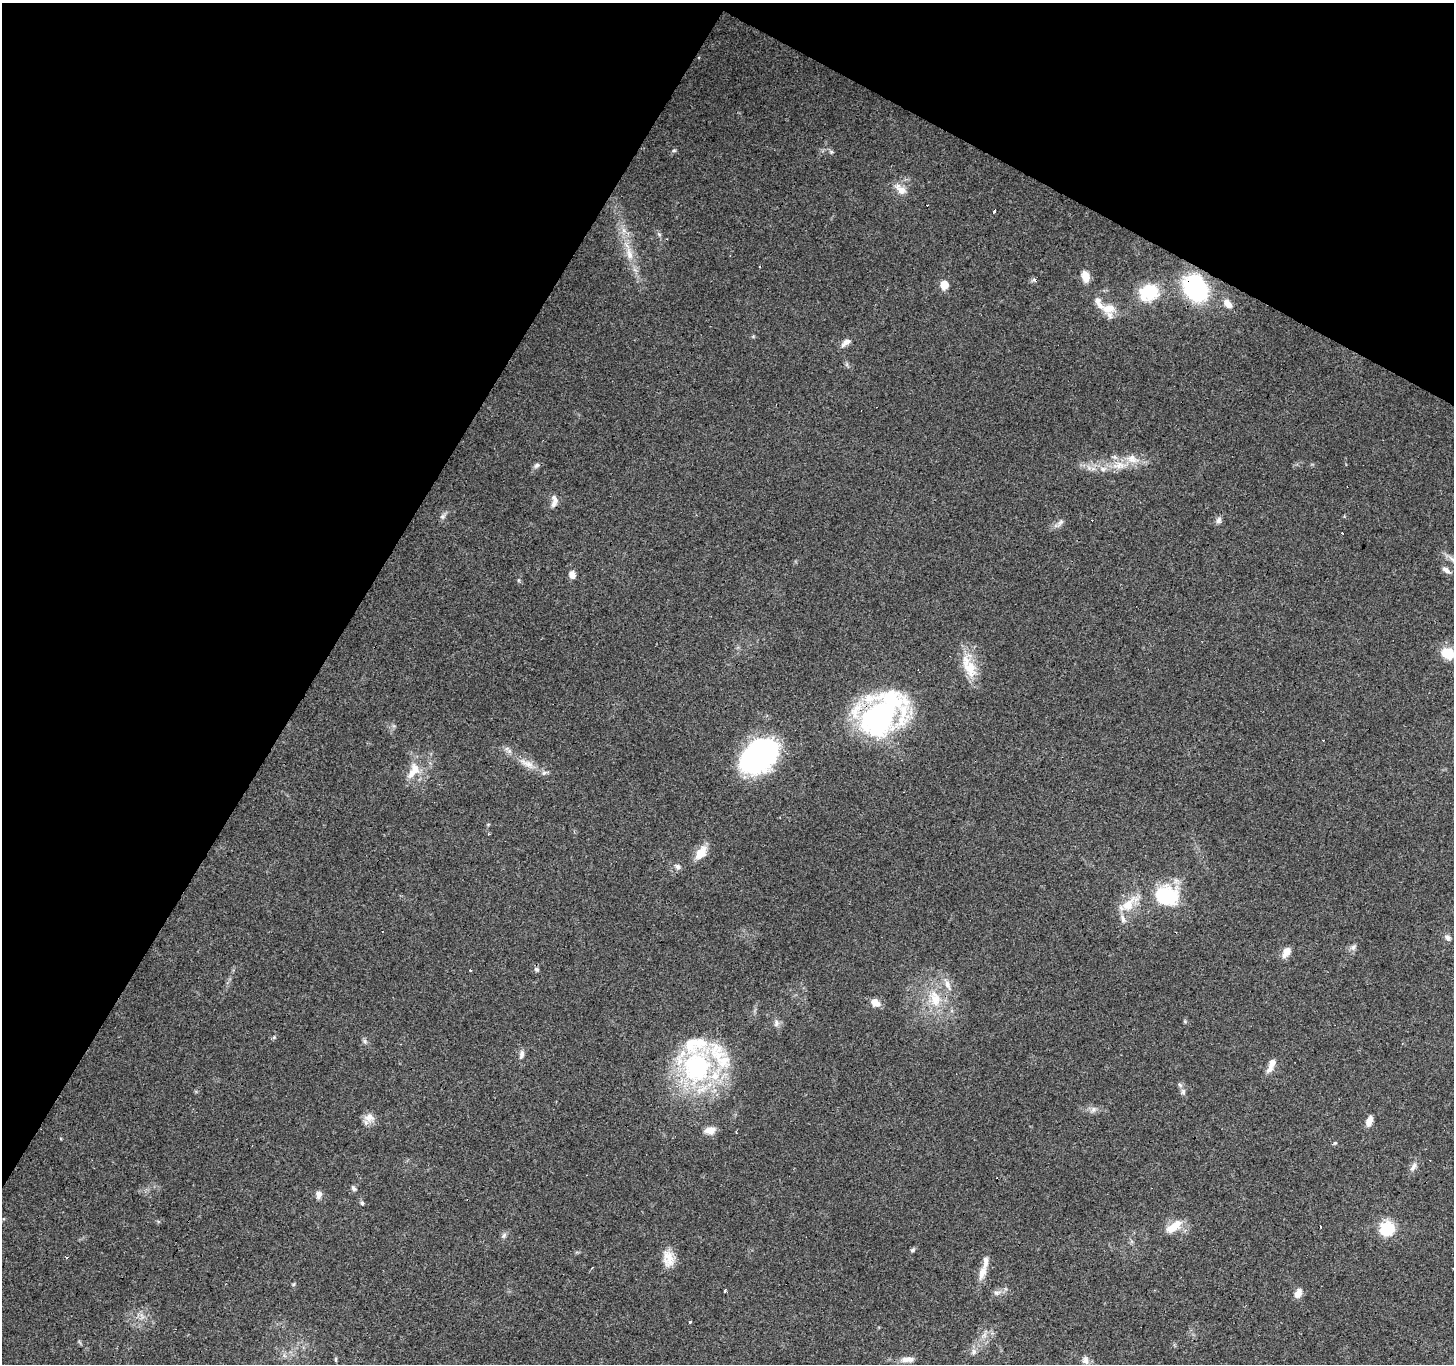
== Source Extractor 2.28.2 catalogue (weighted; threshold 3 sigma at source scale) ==
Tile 2 of 4 x 4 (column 2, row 1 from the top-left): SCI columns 1457-2908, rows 4344-5705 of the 5812 x 5898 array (HDU 1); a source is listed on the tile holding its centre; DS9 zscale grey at full resolution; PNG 1456 x 1366 px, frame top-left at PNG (2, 3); no overlay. Shown black and unused: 29% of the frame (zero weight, under 3 of 4 exposures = <1% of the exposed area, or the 3 px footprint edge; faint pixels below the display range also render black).
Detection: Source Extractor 2.28.2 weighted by HDU 2 'WHT'; one run over the whole footprint, this tile lists its part. Background 0.0596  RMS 0.0053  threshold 0.0237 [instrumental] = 3 sigma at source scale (4.5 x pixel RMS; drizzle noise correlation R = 1.50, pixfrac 1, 0.0396/0.0396 arcsec/px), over >= 5 px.
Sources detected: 99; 2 inside a brighter object's white glare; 11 cosmic-ray / hot-pixel residue — not listed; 17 inside a brighter listed object's ellipse — not listed separately; the other 69 listed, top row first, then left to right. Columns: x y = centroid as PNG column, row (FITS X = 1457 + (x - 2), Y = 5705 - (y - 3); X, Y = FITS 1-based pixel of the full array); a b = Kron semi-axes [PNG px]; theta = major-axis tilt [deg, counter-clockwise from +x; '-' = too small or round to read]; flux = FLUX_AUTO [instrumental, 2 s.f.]
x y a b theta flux
831 152 6 5 - 0.91
901 189 18 10 -44 5.3
994 211 4 3 - 3.4
659 234 6 4 -19 0.76
629 254 19 8 -75 6.9
1085 277 15 9 -75 5.3
944 285 5 5 - 16
1196 289 16 12 -55 120
1149 293 25 21 -6 18
1228 304 13 7 -47 4.3
1109 308 20 13 3 8.1
846 343 15 7 37 2.8
536 465 9 6 39 1.5
1118 465 19 10 16 7.7
554 499 13 7 -63 2.6
443 516 9 6 49 1.6
1218 520 9 7 63 1.9
1060 523 16 5 52 2.2
1342 533 3 2 - 0.85
1453 559 14 6 -33 2.6
1446 570 12 6 -38 2.2
572 575 8 7 - 3.5
1448 653 11 10 - 15
970 668 30 17 -77 15
880 716 50 34 34 130
756 759 43 27 27 85
527 763 26 9 -27 7.2
415 769 19 9 -59 6.4
701 853 19 11 55 7.7
678 867 9 7 -21 2
1166 896 24 18 -3 40
1128 905 16 15 - 10
1447 938 9 7 -50 1.9
1353 947 8 7 - 1.7
1286 952 11 7 54 5.3
537 969 6 6 - 1.1
947 984 18 7 -65 4.6
935 999 26 15 -70 15
875 1003 10 8 -38 4.9
776 1023 10 7 75 2
274 1037 6 4 46 0.73
365 1041 7 6 - 1.3
521 1054 12 6 79 2.3
1271 1065 19 7 65 5.1
696 1067 37 30 74 82
1183 1092 8 6 89 1.6
1093 1109 9 6 50 2
369 1118 15 12 -1 4.3
1369 1121 12 6 71 4.1
710 1130 12 8 7 5
1413 1167 14 6 57 2.5
354 1188 8 5 -47 1.2
318 1194 9 7 -86 2.9
362 1203 5 4 - 0.84
1173 1227 23 10 34 8.9
1387 1229 14 13 - 22
504 1235 9 5 52 1.5
912 1250 7 5 27 1
668 1258 23 14 -82 8.1
982 1273 19 9 77 5.4
294 1284 6 3 70 0.69
725 1291 3 3 - 1.9
997 1293 9 7 4 2.1
1298 1294 10 8 56 4
690 1322 3 3 - 1.9
974 1352 9 7 68 2
336 1359 7 3 -83 0.76
908 1359 19 7 3 3.9
1086 1360 13 9 -69 3.1
Overlapping masked pixels (flux is a lower limit): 2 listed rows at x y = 1196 289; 880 716
Isophote crosses this tile's border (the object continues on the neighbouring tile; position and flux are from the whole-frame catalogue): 2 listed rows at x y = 1453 559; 1448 653
Unlisted compact peaks at least as high as the median listed source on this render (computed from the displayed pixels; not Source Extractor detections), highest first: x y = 674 150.